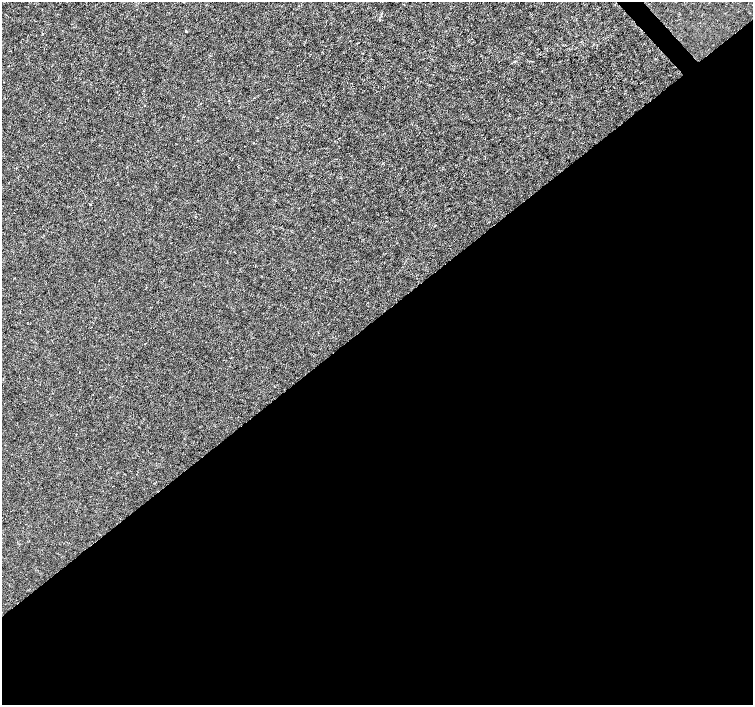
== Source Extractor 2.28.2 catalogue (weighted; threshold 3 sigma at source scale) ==
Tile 15 of 4 x 4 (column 3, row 4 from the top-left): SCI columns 3009-4509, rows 210-1614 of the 6011 x 5972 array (HDU 1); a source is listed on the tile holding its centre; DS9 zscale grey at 2 x 2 block average (1 PNG px = mean of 2 x 2 image px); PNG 755 x 707 px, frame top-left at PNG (2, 2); no overlay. Shown black and unused: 55% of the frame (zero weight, under 3 of 4 exposures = <1% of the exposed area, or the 3 px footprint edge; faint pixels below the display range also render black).
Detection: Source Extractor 2.28.2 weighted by HDU 2 'WHT'; one run over the whole footprint, this tile lists its part. Background -2.35e-04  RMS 0.0012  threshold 0.00539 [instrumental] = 3 sigma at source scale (4.5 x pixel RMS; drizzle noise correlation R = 1.50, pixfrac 1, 0.0396/0.0396 arcsec/px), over >= 5 px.
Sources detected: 4; all 4 listed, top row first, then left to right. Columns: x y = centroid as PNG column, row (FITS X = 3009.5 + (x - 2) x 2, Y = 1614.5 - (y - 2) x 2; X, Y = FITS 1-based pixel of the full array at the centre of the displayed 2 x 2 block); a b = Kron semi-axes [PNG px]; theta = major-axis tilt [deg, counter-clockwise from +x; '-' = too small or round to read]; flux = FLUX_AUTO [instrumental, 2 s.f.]
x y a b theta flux
186 31 2 2 - 0.27
276 117 3 2 - 0.12
559 119 2 2 - 0.12
435 226 3 2 - 0.11